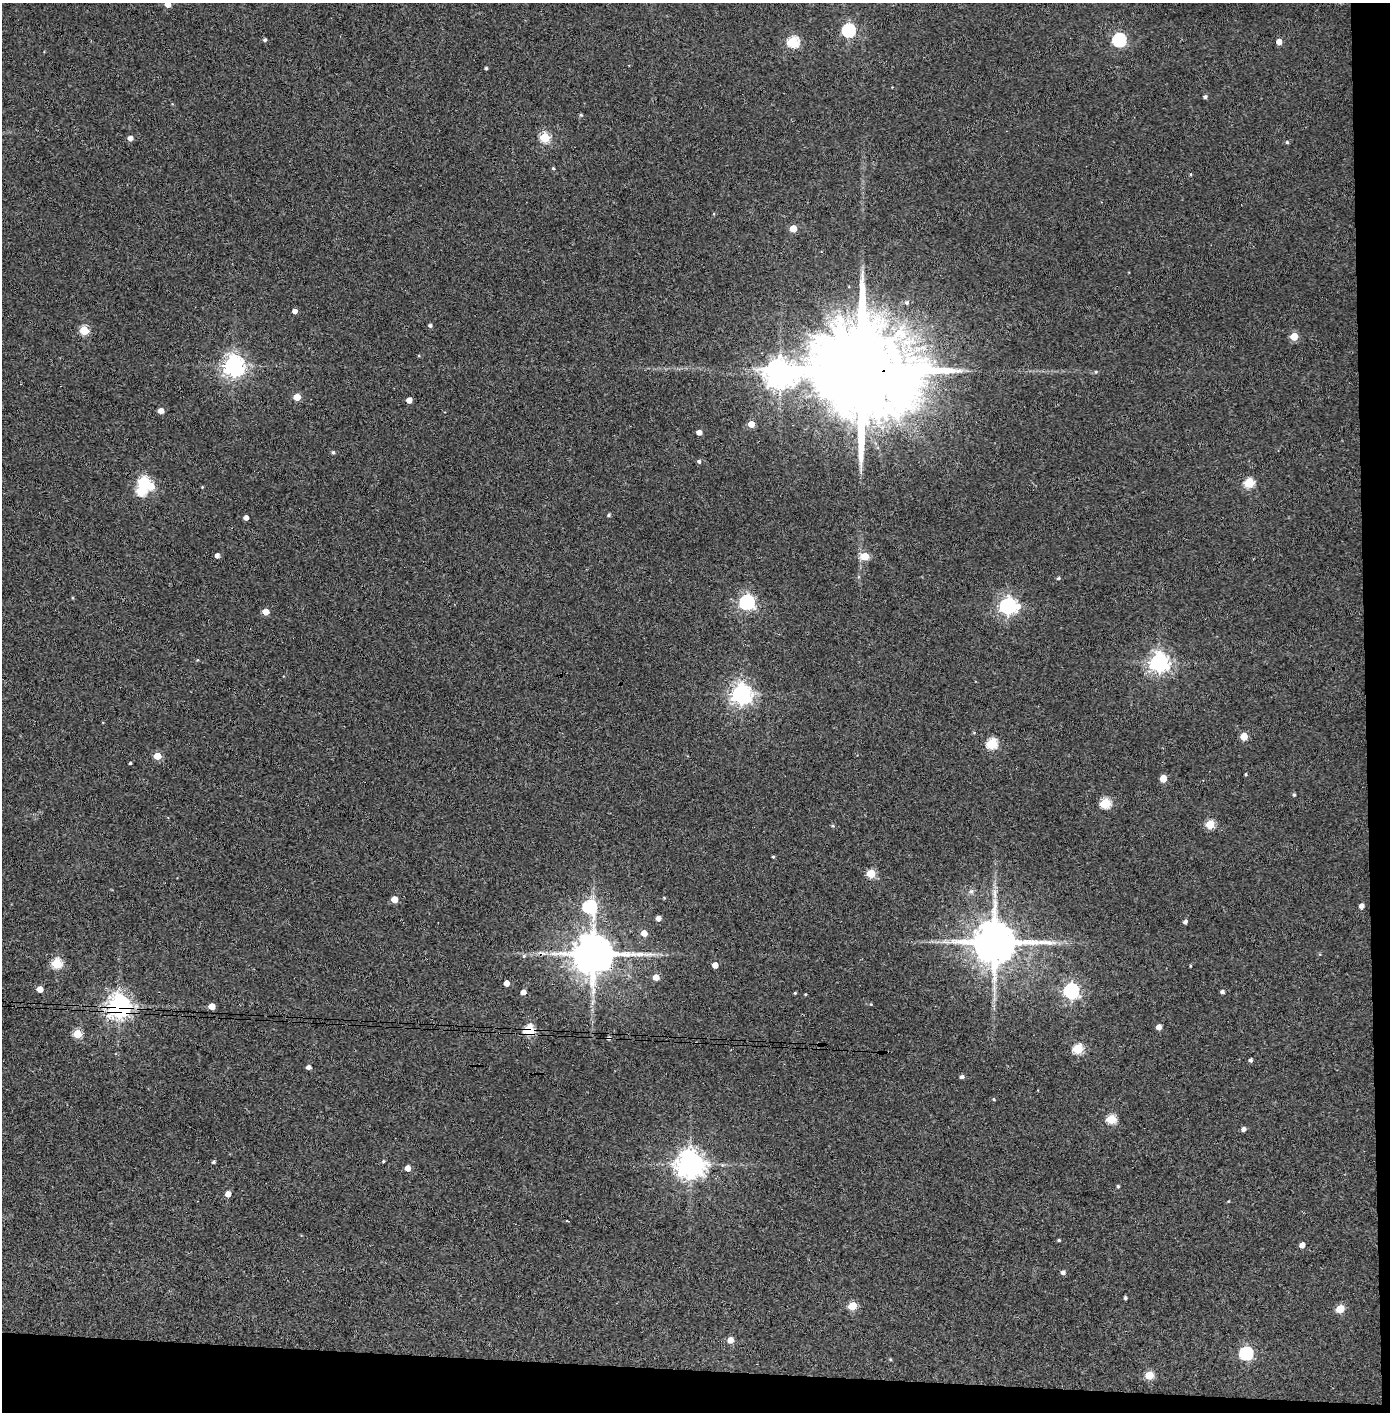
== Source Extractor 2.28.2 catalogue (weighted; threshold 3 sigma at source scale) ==
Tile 9 of 3 x 3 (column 3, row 3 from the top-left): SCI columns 2855-4242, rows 5-1414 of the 4321 x 4242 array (HDU 1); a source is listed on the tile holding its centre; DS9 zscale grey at full resolution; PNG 1392 x 1414 px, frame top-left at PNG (2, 3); no overlay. Shown black and unused: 5% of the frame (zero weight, under 3 of 4 exposures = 6% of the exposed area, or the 3 px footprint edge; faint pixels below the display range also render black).
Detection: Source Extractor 2.28.2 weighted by HDU 2 'WHT'; one run over the whole footprint, this tile lists its part. Background 0.0668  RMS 0.0057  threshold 0.0258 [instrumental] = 3 sigma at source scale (4.5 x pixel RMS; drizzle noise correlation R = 1.50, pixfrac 1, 0.05/0.05 arcsec/px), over >= 5 px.
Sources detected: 111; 2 inside a brighter object's white glare — not listed; the other 109 listed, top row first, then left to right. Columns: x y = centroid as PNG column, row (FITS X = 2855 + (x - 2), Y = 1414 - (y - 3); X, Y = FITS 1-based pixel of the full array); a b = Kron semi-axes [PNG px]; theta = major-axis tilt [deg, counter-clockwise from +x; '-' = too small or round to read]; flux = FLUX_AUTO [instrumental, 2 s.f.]
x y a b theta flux
168 4 4 4 - 6.6
848 30 6 6 - 86
265 40 4 4 - 1.3
1119 40 6 6 - 90
793 42 6 5 - 51
1279 42 4 4 - 4.7
486 68 3 3 - 0.83
1205 97 5 4 - 1.4
581 115 4 4 - 0.83
545 137 5 5 - 37
130 138 5 5 - 2.8
1287 142 4 4 - 0.86
553 168 4 4 - 0.66
1191 174 3 3 - 0.65
793 228 5 5 - 11
907 302 6 5 - 1.3
295 311 4 4 - 3.2
430 325 5 4 - 1.2
84 330 5 5 - 28
1294 336 5 5 - 14
234 366 7 7 - 400
862 370 36 20 -5 21000
1096 372 6 4 0 0.68
780 374 9 8 - 820
297 397 5 4 - 11
409 400 4 4 - 4.1
161 411 5 4 - 3.9
751 424 5 4 - 8.5
699 432 4 4 - 3.8
333 452 4 4 - 0.84
699 461 5 4 - 1.2
143 481 5 5 - 42
1249 483 5 5 - 34
202 487 4 3 - 0.43
609 515 4 3 - 0.92
246 517 4 4 - 2.8
217 556 4 4 - 3
865 556 5 5 - 15
1058 578 4 3 - 0.83
747 602 6 6 - 150
1008 606 7 6 - 210
266 612 5 4 - 7.8
197 660 4 3 - 0.49
1159 662 7 7 - 320
741 694 7 7 - 370
1244 736 5 5 - 14
992 744 6 5 - 42
157 756 5 4 - 11
130 763 3 3 - 0.81
1246 774 3 3 - 0.69
1163 778 5 5 - 9.4
1294 795 4 4 - 0.8
1105 803 5 5 - 37
1210 824 5 5 - 23
833 826 5 4 - 0.69
773 857 4 3 - 0.68
871 873 5 5 - 23
971 891 7 6 - 1.5
664 898 4 4 - 0.55
394 899 5 4 - 9.2
1362 906 4 4 - 3
589 907 7 6 - 76
658 918 5 4 - 2.8
1185 922 4 4 - 1.8
644 933 5 5 - 5.3
994 942 13 11 -1 2700
593 954 12 10 -1 2200
524 956 6 5 - 0.91
56 963 5 5 - 40
715 965 4 4 - 4.4
1190 966 4 3 - 0.46
656 977 5 5 - 5.7
506 983 4 4 - 5.1
40 989 4 4 - 7
1071 991 6 6 - 170
523 992 4 4 - 4.1
1222 992 4 3 - 1.5
795 993 3 3 - 0.52
805 994 3 3 - 0.45
871 1004 4 3 - 0.42
119 1006 7 7 - 520
212 1006 5 4 - 7.5
1159 1027 4 4 - 3.7
529 1030 5 5 - 55
77 1034 5 5 - 22
609 1038 4 4 - 1.2
1078 1049 5 5 - 32
1250 1060 4 4 - 1.3
308 1067 4 4 - 2
962 1077 5 4 - 1.6
994 1099 5 4 - 0.64
1111 1119 5 5 - 30
1244 1129 5 4 - 2
383 1161 4 3 - 0.57
214 1162 4 4 - 0.9
690 1164 8 8 - 770
408 1168 4 4 - 5.7
1118 1186 4 4 - 0.89
228 1194 4 4 - 4.3
567 1221 3 2 - 0.67
1059 1240 4 3 - 0.81
1302 1245 5 4 - 4.2
1063 1273 5 4 - 2
1125 1298 4 3 - 0.99
852 1306 5 5 - 19
1340 1309 5 5 - 17
730 1340 5 5 - 6.3
1246 1353 6 6 - 81
1149 1375 5 5 - 21
Overlapping masked pixels (flux is a lower limit): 5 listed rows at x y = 862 370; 593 954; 119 1006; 529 1030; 609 1038
Isophote crosses this tile's border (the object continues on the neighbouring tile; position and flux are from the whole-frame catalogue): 1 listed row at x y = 168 4